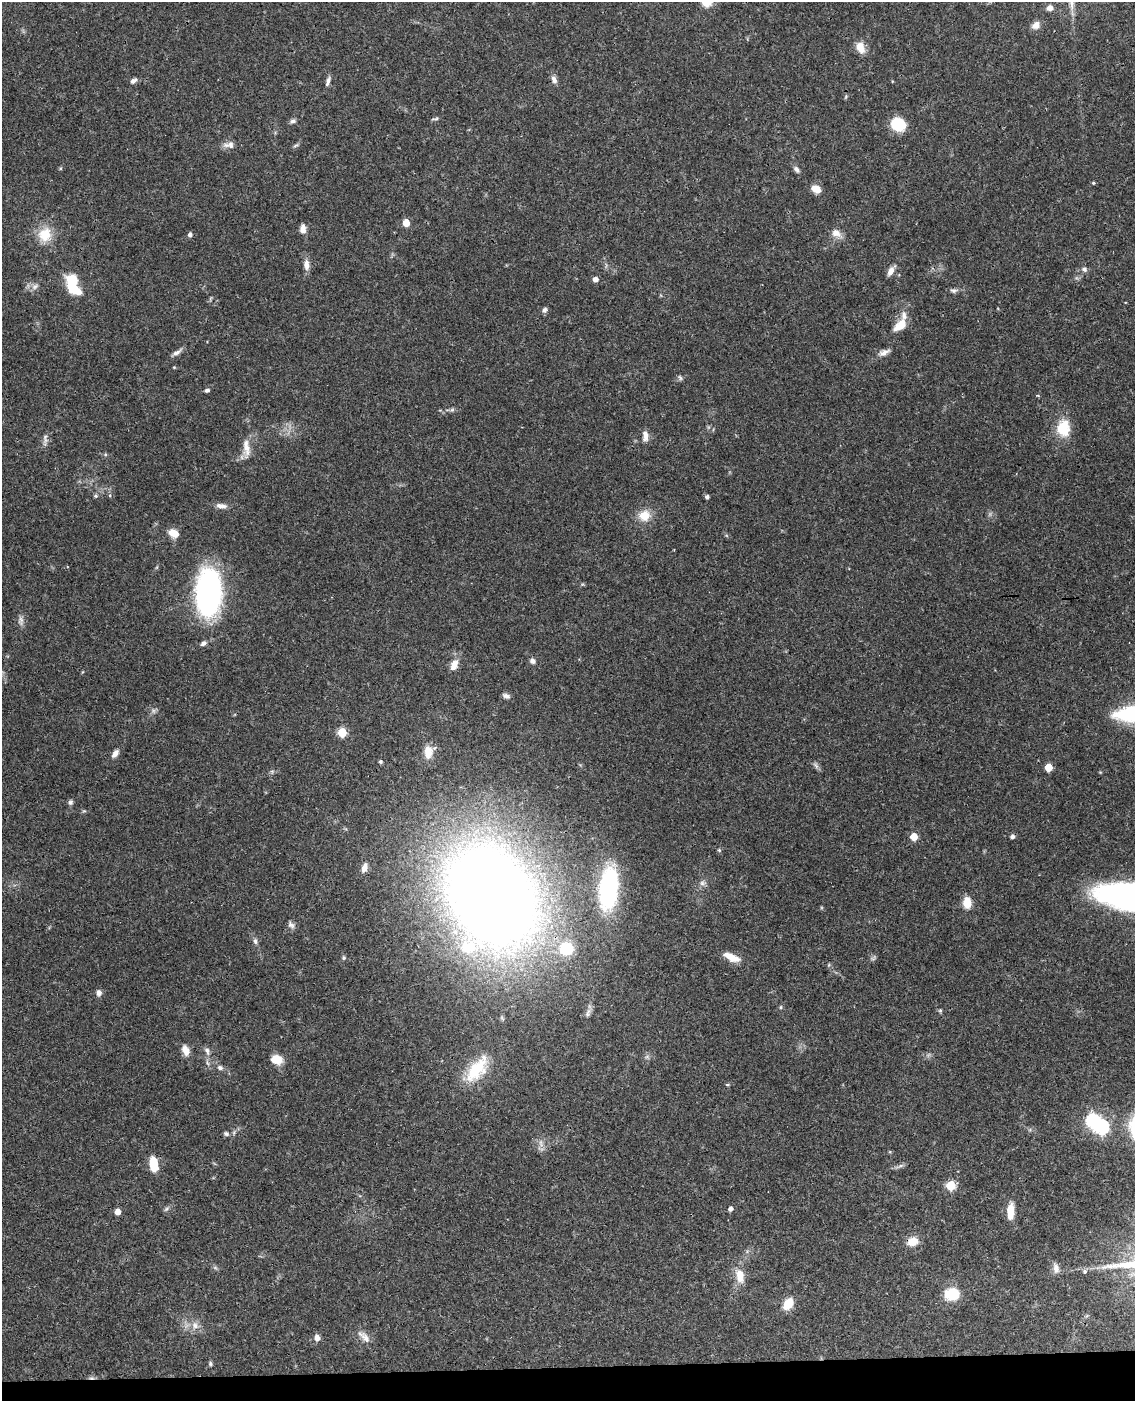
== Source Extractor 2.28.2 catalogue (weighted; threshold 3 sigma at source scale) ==
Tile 10 of 4 x 3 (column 2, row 3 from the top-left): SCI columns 1192-2324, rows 243-1641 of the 4648 x 4580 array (HDU 1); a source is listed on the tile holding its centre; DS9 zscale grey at full resolution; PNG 1137 x 1403 px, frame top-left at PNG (2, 2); no overlay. Shown black and unused: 2% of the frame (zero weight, under 3 of 4 exposures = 6% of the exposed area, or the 3 px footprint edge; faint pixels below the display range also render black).
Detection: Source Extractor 2.28.2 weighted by HDU 2 'WHT'; one run over the whole footprint, this tile lists its part. Background 0.0901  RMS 0.0036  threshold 0.0161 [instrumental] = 3 sigma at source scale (4.5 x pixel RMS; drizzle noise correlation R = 1.50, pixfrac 1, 0.05/0.05 arcsec/px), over >= 5 px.
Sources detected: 115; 4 too faint to see at this stretch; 2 inside a brighter object's white glare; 1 cosmic-ray / hot-pixel residue — not listed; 2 inside a brighter listed object's ellipse — not listed separately; the other 106 listed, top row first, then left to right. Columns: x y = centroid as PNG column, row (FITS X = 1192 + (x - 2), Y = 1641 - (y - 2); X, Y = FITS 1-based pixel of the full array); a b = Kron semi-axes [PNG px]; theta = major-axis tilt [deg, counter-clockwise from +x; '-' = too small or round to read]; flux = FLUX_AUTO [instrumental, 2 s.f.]
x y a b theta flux
1050 8 6 6 - 1.8
1036 25 10 8 33 2.3
861 48 15 9 -68 3.8
554 80 10 6 -67 1.7
133 81 8 5 29 1.3
328 81 13 5 69 1.3
892 81 4 3 - 0.26
846 96 7 4 60 0.47
435 119 10 3 9 0.62
293 121 7 6 - 1
898 124 15 13 -27 10
229 145 17 9 4 2.4
296 145 8 4 27 0.71
796 169 10 6 -49 1.2
1093 183 5 4 - 0.45
816 189 9 6 -32 4.8
406 223 5 5 - 6.4
303 229 10 6 87 2.5
836 233 13 10 -27 2.9
45 235 20 18 81 8.6
190 235 5 5 - 1.2
306 265 13 7 -85 2.6
1084 269 8 7 - 1.2
891 271 13 6 60 2.2
595 279 5 5 - 2.2
72 282 15 12 89 12
35 286 12 7 32 1.8
953 290 10 6 -1 1.1
1125 302 2 2 - 0.27
545 310 7 6 - 1
900 325 18 9 43 5.8
177 352 16 5 33 1.6
884 352 15 7 23 2.1
174 367 4 4 - 0.32
680 377 9 4 -63 0.69
207 390 6 5 - 0.85
452 410 6 6 - 0.69
1063 428 21 16 86 10
645 436 13 7 -84 2.4
45 440 18 5 87 1.5
246 448 21 10 -71 3.8
105 454 5 4 - 0.46
110 495 5 3 - 0.39
95 496 6 5 - 0.6
707 497 5 4 - 0.94
221 506 15 7 -8 2
644 515 15 14 - 5.9
173 533 11 8 -26 4.3
208 592 33 17 89 110
21 621 13 8 -84 1.7
203 643 8 5 26 1.1
532 661 7 6 - 1.5
454 665 14 9 70 3.4
506 696 9 5 -21 1.3
1133 714 31 13 3 38
342 732 5 5 - 19
428 752 16 12 69 5.2
115 753 11 6 53 1.9
380 762 6 4 -69 0.53
816 765 10 6 -52 1
1048 767 5 5 - 9.9
70 802 7 6 - 0.84
1012 836 5 5 - 1.2
914 837 5 5 - 8.1
719 850 6 4 -44 0.48
364 868 12 7 70 2.5
702 883 9 7 46 1.4
608 889 45 19 84 45
1115 892 28 17 55 21
491 896 69 53 -61 810
967 903 10 7 89 6.5
291 925 11 7 -47 1.3
255 941 8 6 -89 1.1
566 949 14 13 - 13
731 957 21 8 -23 4.9
344 958 6 6 - 0.63
99 993 7 6 - 1.7
781 1007 5 5 - 0.48
940 1010 6 4 90 0.53
588 1013 14 6 69 1.6
185 1050 13 8 -69 3.1
207 1051 11 7 -70 1.6
647 1057 7 4 1 0.7
276 1059 11 8 -13 6.3
220 1068 9 7 -23 1.2
476 1070 39 18 50 18
727 1085 6 4 -1 0.37
1101 1127 7 6 - 63
226 1134 8 6 -18 0.88
153 1164 15 8 -82 7.2
900 1166 14 3 24 1
951 1185 5 5 - 20
166 1209 9 4 36 0.73
730 1209 5 4 - 1.6
1010 1211 18 7 87 5.7
117 1212 5 4 - 3.8
913 1241 14 11 18 4.4
1056 1268 14 7 -80 2.1
1085 1271 5 5 - 0.99
740 1276 19 11 -78 5.5
954 1295 23 12 26 7.3
788 1304 11 8 54 7.6
195 1325 12 10 -55 2.9
364 1336 22 9 -44 3
317 1338 7 6 - 2.1
210 1364 6 5 - 0.66
Overlapping masked pixels (flux is a lower limit): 1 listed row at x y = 913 1241
Isophote crosses this tile's border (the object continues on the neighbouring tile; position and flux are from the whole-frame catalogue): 1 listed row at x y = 1133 714